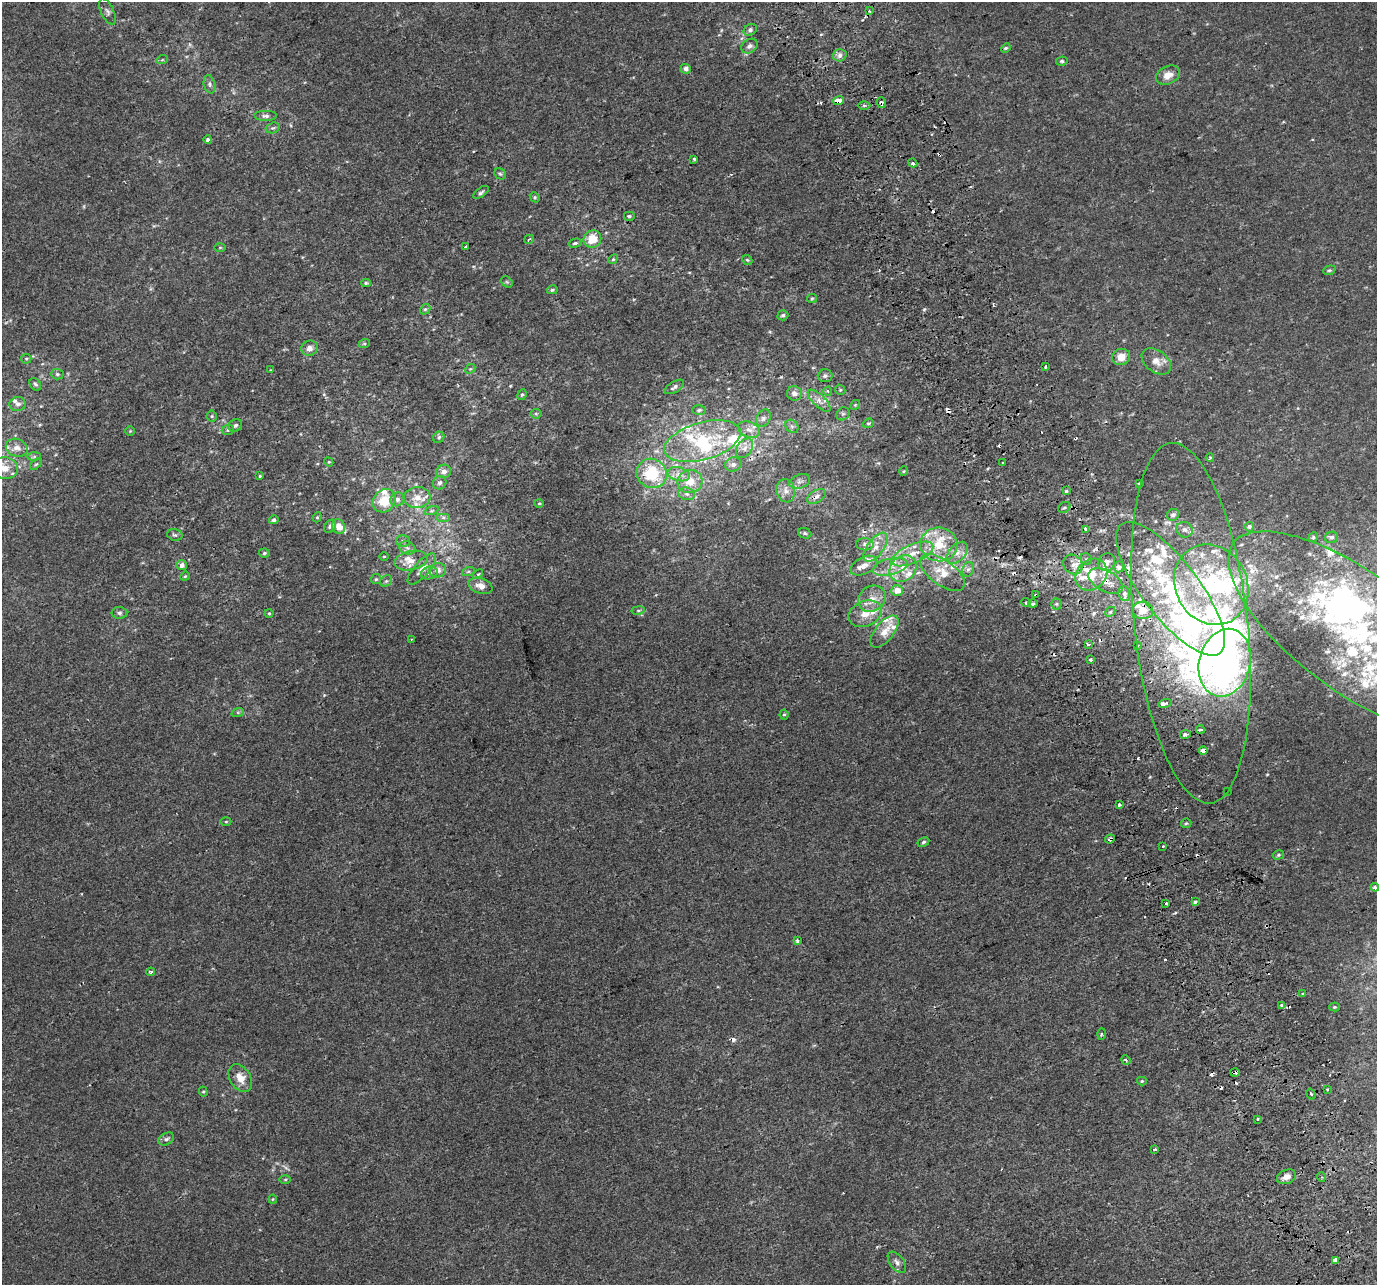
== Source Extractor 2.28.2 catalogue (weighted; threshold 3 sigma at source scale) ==
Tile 6 of 4 x 4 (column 2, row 2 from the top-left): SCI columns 1416-2790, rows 2710-3992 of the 5579 x 5364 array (HDU 1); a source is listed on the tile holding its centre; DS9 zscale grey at full resolution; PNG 1379 x 1287 px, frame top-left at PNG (2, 2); each listed source drawn as its Kron ellipse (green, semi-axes under 4 px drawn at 4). Shown black and unused: <1% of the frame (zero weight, under 2 of 3 exposures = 2% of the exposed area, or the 3 px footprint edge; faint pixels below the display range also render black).
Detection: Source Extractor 2.28.2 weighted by HDU 2 'WHT'; one run over the whole footprint, this tile lists its part. Background 0.0011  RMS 0.0028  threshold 0.0127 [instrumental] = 3 sigma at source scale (4.5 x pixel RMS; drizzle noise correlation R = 1.50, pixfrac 1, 0.0396/0.0396 arcsec/px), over >= 5 px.
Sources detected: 286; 6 inside a brighter object's white glare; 26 cosmic-ray / hot-pixel residue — neither listed nor drawn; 51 inside a brighter listed object's ellipse — not listed separately; the other 203 listed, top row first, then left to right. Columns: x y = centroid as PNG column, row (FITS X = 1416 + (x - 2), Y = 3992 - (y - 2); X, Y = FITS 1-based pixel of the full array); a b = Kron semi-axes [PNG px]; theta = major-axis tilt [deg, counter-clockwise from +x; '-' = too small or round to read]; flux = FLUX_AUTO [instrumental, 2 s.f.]
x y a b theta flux
869 11 4 3 - 0.33
107 12 14 6 -64 0.99
750 30 7 5 30 0.65
749 46 9 6 32 1.1
1006 48 5 4 - 0.39
840 55 7 6 - 0.94
162 60 6 3 18 0.28
1062 61 5 4 - 0.44
686 69 5 5 - 1.4
1168 75 12 8 25 2.8
209 84 9 5 -77 0.78
838 101 6 3 13 8.7
881 103 5 4 - 0.74
864 105 6 4 0 0.38
266 116 11 5 0 1
273 128 7 5 19 0.54
208 140 4 4 - 0.87
694 159 4 3 - 1.1
913 163 5 3 - 2.1
500 174 6 5 - 0.48
481 192 9 4 37 0.61
535 197 5 4 - 0.37
629 216 6 5 - 0.46
529 239 5 3 - 0.64
592 239 9 8 - 4.5
575 243 6 4 15 0.49
220 247 6 4 0 0.33
466 247 3 3 - 1.3
613 259 5 4 - 0.33
747 260 5 4 - 0.41
1329 270 6 4 20 0.49
507 282 6 5 - 0.43
366 283 4 3 - 0.38
552 290 5 4 - 0.39
812 298 5 4 - 0.32
425 309 6 4 41 0.42
783 315 5 5 - 0.61
364 344 6 4 18 0.38
309 348 8 7 - 1.5
1121 357 9 8 - 3
26 359 5 4 - 0.37
1156 361 16 11 -36 2.6
1046 367 3 3 - 1.7
470 369 5 4 - 0.37
270 370 4 2 - 0.2
57 374 6 5 - 0.51
825 376 7 6 - 0.76
35 384 7 5 -51 0.53
674 387 11 5 31 0.94
840 390 5 5 - 0.37
828 391 4 4 - 0.34
794 394 7 7 - 1.4
522 395 5 4 - 0.42
819 401 15 6 -44 1.6
17 404 8 7 - 0.95
855 405 5 4 - 0.36
699 410 7 5 2 0.5
536 414 5 5 - 0.4
843 414 7 6 - 0.59
212 416 5 5 - 0.45
763 418 9 7 61 1
868 423 6 4 19 0.39
235 425 7 6 - 0.77
792 426 7 6 - 0.72
228 430 6 5 - 0.53
749 430 11 7 -23 1.6
130 431 5 5 - 0.33
439 437 6 5 - 0.54
702 441 39 18 16 18
17 448 11 9 -18 2
745 448 11 7 55 1.7
34 457 7 4 1 0.52
1210 458 4 3 - 0.55
329 462 5 4 - 0.27
1003 462 3 2 - 0.45
36 464 7 4 43 0.42
733 464 8 7 - 1.1
5 468 13 11 -5 3.3
444 471 7 6 - 1.3
904 471 5 3 - 0.21
652 473 15 14 - 12
679 474 11 6 -17 1.7
260 476 3 3 - 0.28
800 481 10 7 21 1.1
690 482 12 11 - 4.3
440 483 7 6 - 0.73
1139 483 4 3 - 0.33
786 491 11 9 -75 1.8
1066 491 4 4 - 0.39
687 494 8 6 -15 1
816 496 10 6 32 1.3
417 497 13 10 7 3.3
397 499 7 6 - 0.98
384 501 12 10 47 6.5
539 503 4 4 - 0.34
1064 508 6 5 - 0.55
431 511 7 3 19 0.43
1173 515 6 5 - 0.93
317 517 5 4 - 0.37
443 517 7 4 0 0.69
274 520 5 4 - 0.67
330 526 7 5 52 1.1
339 526 7 6 - 3
1249 527 5 5 - 0.67
1086 529 4 3 - 2.3
1184 530 8 7 - 1.1
805 533 7 5 -23 0.49
175 535 8 5 -15 0.6
1313 537 5 4 - 0.42
1331 537 6 5 - 0.74
403 541 7 5 0 0.66
865 544 8 6 -2 0.97
939 544 18 17 - 8.9
875 547 17 8 54 2.8
407 548 8 6 -21 0.95
264 553 5 4 - 0.42
957 553 13 8 48 2.2
912 554 22 9 23 4.9
384 556 4 3 - 0.24
1086 559 6 5 - 0.55
411 561 17 9 13 2.7
1106 562 9 8 - 1.8
1073 564 10 9 - 2.1
182 565 5 5 - 1.3
864 566 14 8 27 2.1
890 567 18 8 13 2.9
1119 567 5 5 - 1.4
422 569 19 7 49 2.6
903 569 15 12 44 4.4
968 569 7 6 - 0.81
438 570 8 7 - 1.6
468 572 6 4 19 0.44
942 572 26 12 -36 6.2
429 573 8 6 16 0.98
478 574 6 3 43 0.34
1091 575 17 14 46 6.1
185 576 5 4 - 0.34
376 579 5 5 - 0.38
386 581 6 5 - 0.59
1106 581 18 10 -29 3.8
1211 585 42 36 -62 33
481 586 12 7 -19 2.6
1170 589 81 28 -53 40
897 591 6 5 - 3.2
1124 594 7 5 -71 0.87
1036 595 3 3 - 1.1
872 599 14 12 36 3.5
1026 603 5 3 - 0.79
1033 604 5 4 - 0.5
1056 604 5 5 - 0.43
638 610 7 3 8 0.36
1143 611 10 8 -7 3.2
1110 612 6 4 44 0.39
119 613 8 6 0 0.69
269 613 4 4 - 0.3
865 614 17 12 25 3.9
1191 623 181 56 -84 140
885 632 19 9 51 3.5
1356 633 152 59 -36 88
411 639 2 2 - 0.28
1088 644 4 2 - 0.33
1138 645 2 2 - 0.32
1090 660 3 3 - 0.92
1225 663 34 25 75 120
1165 704 6 3 16 3.1
238 712 6 4 18 0.44
784 715 5 4 - 0.38
1200 729 4 3 - 0.66
1186 734 5 3 - 1.4
1203 751 4 3 - 11
1228 792 2 2 - 0.3
1119 805 3 3 - 1.5
226 822 5 3 - 0.29
1186 823 5 4 - 0.39
1110 839 5 3 - 1.7
923 842 6 4 28 0.51
1163 846 3 3 - 1.4
1278 855 6 4 17 0.41
1375 887 4 4 - 0.77
1195 902 3 3 - 1.4
1166 903 4 3 - 1.5
797 941 4 3 - 0.77
151 972 4 3 - 0.44
1303 994 4 3 - 0.29
1282 1005 4 3 - 0.54
1334 1007 5 4 - 0.3
1101 1034 5 3 - 0.37
1126 1060 5 4 - 0.47
1235 1073 5 3 - 2.5
240 1078 15 10 -58 3.3
1142 1081 5 4 - 0.37
1327 1089 2 2 - 0.26
203 1092 5 4 - 0.33
1311 1094 5 3 - 0.61
1257 1119 3 3 - 1.5
166 1139 8 6 29 0.78
1155 1149 3 3 - 0.29
1286 1177 10 7 20 1.7
1321 1177 5 3 - 0.33
285 1180 6 4 1 0.31
273 1199 4 4 - 0.26
1336 1260 4 4 - 9.1
897 1262 12 7 -53 1.4
Overlapping masked pixels (flux is a lower limit): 12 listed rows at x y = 838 101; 881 103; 816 496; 1106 581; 1170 589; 1036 595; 1143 611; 1191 623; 1203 751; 1110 839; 1235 1073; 1336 1260
Isophote crosses this tile's border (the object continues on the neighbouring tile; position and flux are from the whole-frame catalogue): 2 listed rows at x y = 5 468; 1375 887
Unlisted compact peaks at least as high as the median listed source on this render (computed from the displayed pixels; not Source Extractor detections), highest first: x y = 924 309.